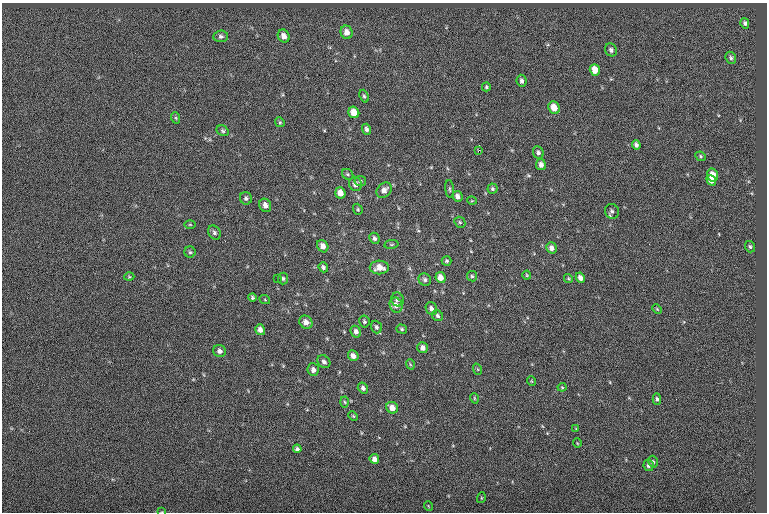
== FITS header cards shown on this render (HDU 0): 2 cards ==
NAXIS1  =                  765
NAXIS2  =                  510

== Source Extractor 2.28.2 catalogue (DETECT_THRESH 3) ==
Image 765 x 510 px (HDU 0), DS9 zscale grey, 1 PNG px = 1 image px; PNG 769 x 514 px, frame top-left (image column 1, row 510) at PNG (2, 3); each listed source drawn as its Kron ellipse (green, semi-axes under 4 px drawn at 4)
Background -0.0372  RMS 6.9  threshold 20.7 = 3 sigma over >= 5 px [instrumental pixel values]
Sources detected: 94; all 94 listed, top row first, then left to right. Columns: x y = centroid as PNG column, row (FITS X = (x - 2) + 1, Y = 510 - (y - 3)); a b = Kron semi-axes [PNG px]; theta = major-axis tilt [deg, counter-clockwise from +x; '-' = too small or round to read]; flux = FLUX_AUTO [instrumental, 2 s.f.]
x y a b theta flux
745 23 5 4 - 1100
347 32 6 6 - 2800
221 36 7 6 - 1100
284 36 7 5 -62 2800
611 50 7 5 -59 1200
731 58 6 5 - 960
595 70 6 5 - 5400
522 81 6 5 - 1200
486 87 4 4 - 660
364 96 6 4 -69 750
554 108 6 5 - 5800
354 112 6 5 - 4800
176 118 6 3 -71 570
280 122 5 4 - 610
366 129 5 4 - 1100
223 131 6 5 - 810
636 145 5 4 - 1400
479 150 3 2 - 1300
538 152 6 5 - 1200
701 156 5 4 - 630
541 165 5 5 - 2000
348 174 6 5 - 730
712 175 6 5 - 4600
711 180 5 4 - 3000
360 181 6 5 - 830
355 184 7 6 - 2000
450 189 9 3 -85 670
492 189 5 5 - 820
384 190 8 6 49 2600
340 193 5 5 - 3900
457 196 5 5 - 2100
246 198 6 6 - 1000
472 201 5 3 - 350
265 205 7 5 -63 2300
358 209 6 4 -71 610
612 211 7 7 - 1200
460 222 6 5 - 690
190 225 5 3 - 420
214 233 7 6 - 1100
374 238 6 5 - 1200
391 244 7 3 8 590
323 246 6 5 - 2700
750 247 6 5 - 810
551 248 6 5 - 2100
190 252 5 5 - 740
447 261 5 4 - 700
323 267 5 4 - 1000
379 267 9 7 -2 4700
527 275 4 4 - 440
472 276 5 5 - 790
129 277 5 3 - 430
440 277 5 5 - 3700
277 278 2 2 - 990
283 278 6 5 - 780
568 278 4 3 - 460
580 278 5 4 - 2200
425 280 6 6 - 1200
252 297 4 4 - 690
397 299 7 6 - 1500
265 300 5 3 - 390
396 305 8 6 -69 2400
431 309 7 5 -65 1800
657 309 5 3 - 470
437 316 6 5 - 950
364 321 6 5 - 770
306 322 7 6 - 3000
376 327 6 5 - 1100
402 329 5 4 - 700
260 330 5 5 - 2100
356 332 6 5 - 1700
423 348 5 5 - 2000
219 351 7 6 - 1700
353 356 6 5 - 2400
324 362 7 6 - 1400
410 364 5 3 - 420
477 369 6 3 -70 450
313 370 6 5 - 2100
531 381 5 3 - 380
562 387 4 4 - 470
363 388 6 5 - 1300
474 398 5 3 - 450
657 399 6 4 -87 910
345 402 5 3 - 490
392 408 6 5 - 3200
353 416 5 3 - 440
576 429 4 3 - 400
577 443 5 3 - 340
297 449 4 4 - 1000
374 459 5 4 - 2300
653 462 6 4 -74 740
648 465 6 5 - 1500
481 498 5 3 - 370
428 506 5 3 - 350
162 512 4 2 - 300
At the frame edge (FLAGS 8, measured only in part): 1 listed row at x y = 162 512